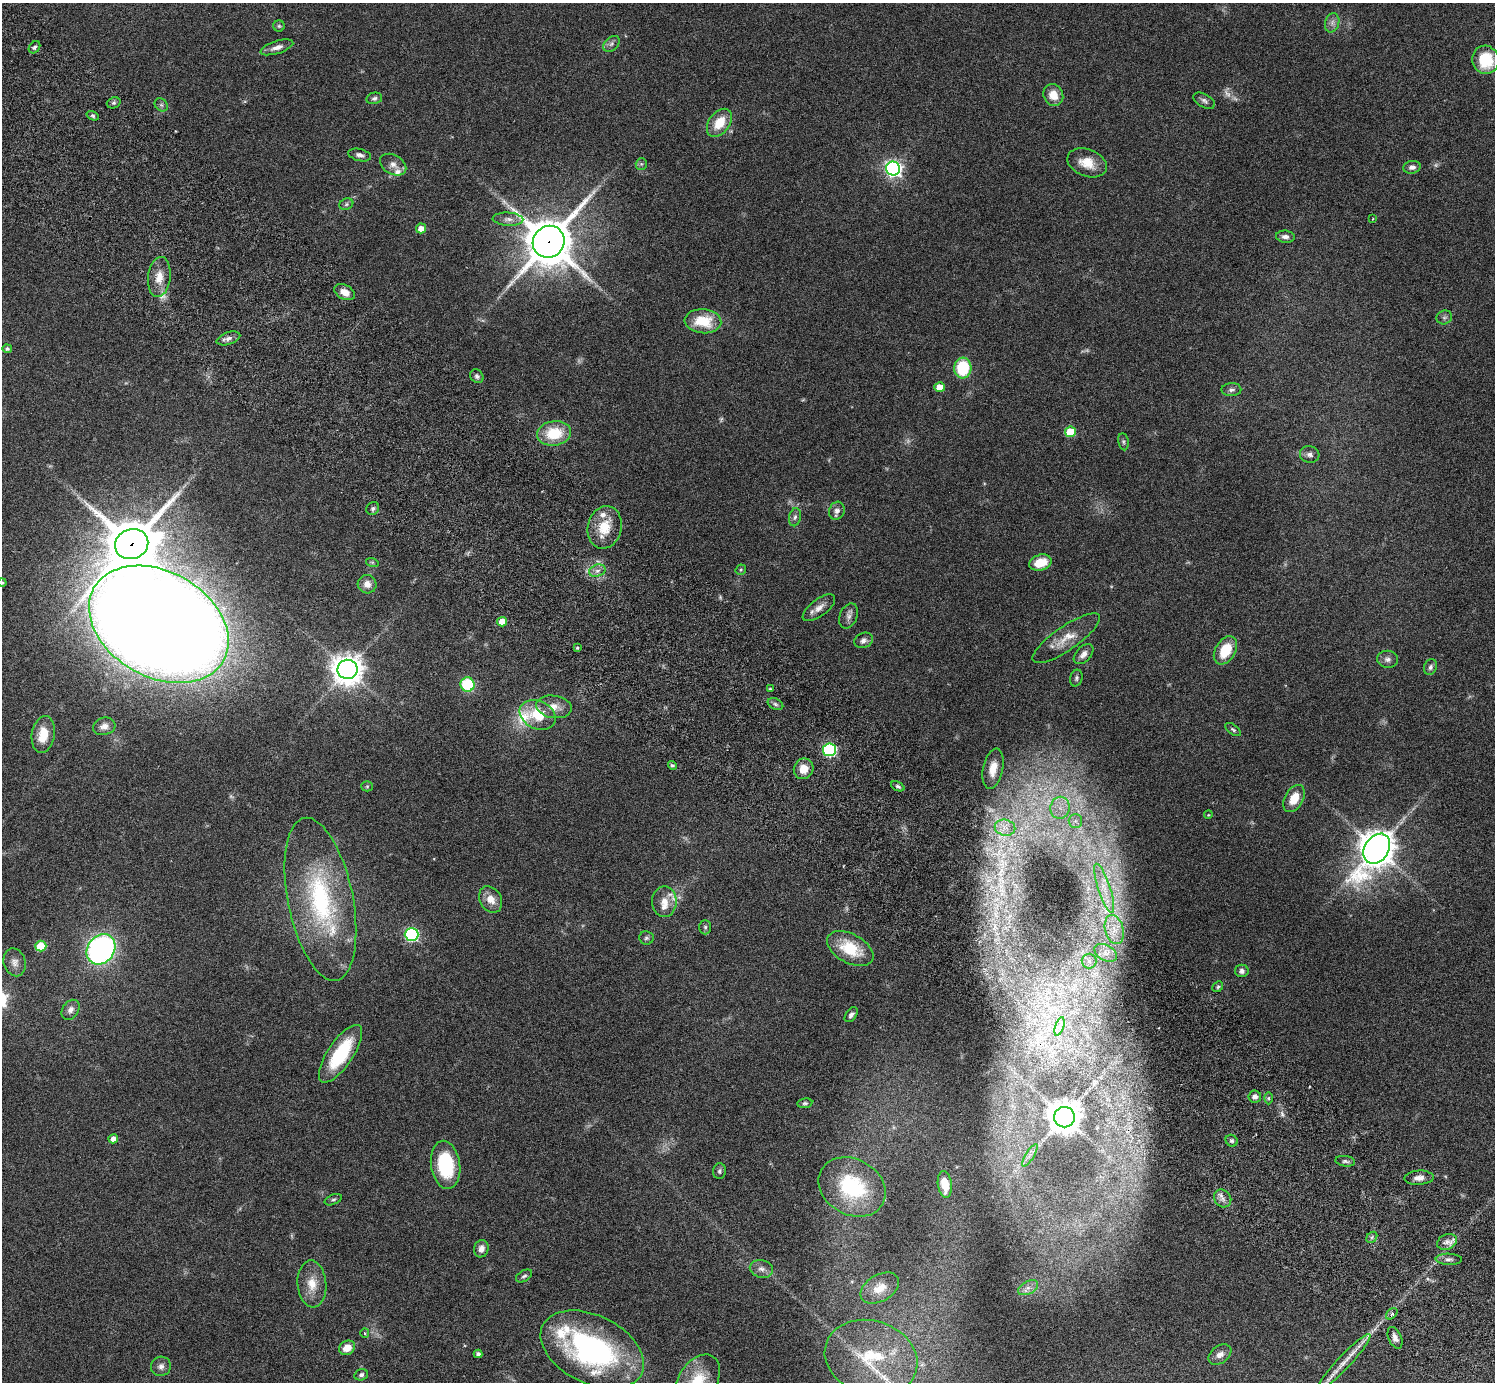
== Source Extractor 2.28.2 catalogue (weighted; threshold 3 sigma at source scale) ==
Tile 11 of 4 x 4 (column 3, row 3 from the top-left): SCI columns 3032-4524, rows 1726-3105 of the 6059 x 6069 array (HDU 1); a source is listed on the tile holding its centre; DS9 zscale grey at full resolution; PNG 1497 x 1384 px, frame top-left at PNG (2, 3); each listed source drawn as its Kron ellipse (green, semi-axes under 4 px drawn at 4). Shown black and unused: <1% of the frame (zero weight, under 3 of 6 exposures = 3% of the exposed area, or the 3 px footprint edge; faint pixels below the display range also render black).
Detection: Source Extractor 2.28.2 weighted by HDU 2 'WHT'; one run over the whole footprint, this tile lists its part. Background 0.0843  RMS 0.0046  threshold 0.0188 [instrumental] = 3 sigma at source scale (4.09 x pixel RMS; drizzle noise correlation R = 1.36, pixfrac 0.8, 0.05/0.05 arcsec/px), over >= 5 px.
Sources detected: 161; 14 too faint to see at this stretch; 1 long thin detection or spike segment (spike, bleed or trail) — neither listed nor drawn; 7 inside a brighter listed object's ellipse — not listed separately; the other 139 listed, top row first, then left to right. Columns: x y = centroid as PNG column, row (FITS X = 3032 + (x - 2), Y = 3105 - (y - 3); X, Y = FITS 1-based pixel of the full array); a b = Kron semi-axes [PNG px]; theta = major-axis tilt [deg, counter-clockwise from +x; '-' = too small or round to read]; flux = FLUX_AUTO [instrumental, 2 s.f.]
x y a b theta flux
1332 23 10 7 75 1.9
279 26 6 5 - 0.68
612 44 9 6 42 1.4
34 47 6 5 - 0.96
277 47 17 6 18 2.8
1486 60 14 13 - 17
1053 95 11 9 -61 5.8
374 98 8 5 13 1.1
1204 101 12 6 -28 1.5
114 103 7 5 20 0.9
161 105 7 6 - 0.96
93 116 6 4 -20 0.71
719 123 16 10 53 9.2
360 155 11 6 -14 1.6
1087 163 20 13 -21 7.6
641 164 6 5 - 0.74
393 165 14 9 -29 2.9
1412 167 9 6 9 2.1
893 169 7 7 - 150
346 204 7 5 23 0.93
508 219 15 6 -3 2.3
1373 219 3 2 - 0.36
421 228 5 5 - 3.5
1285 237 9 6 -7 1.8
549 242 16 15 - 1800
159 277 20 11 83 6.1
345 292 11 7 -28 4.1
1444 317 8 7 - 1.2
703 321 18 12 -5 13
228 338 12 6 18 1.9
7 349 5 4 - 0.84
963 368 10 8 86 21
477 376 7 6 - 1.2
940 387 5 5 - 5.3
1231 390 10 6 2 1.4
1070 432 5 5 - 15
554 433 17 12 7 15
1123 442 8 5 -80 0.9
1310 454 10 8 -15 1.9
373 508 7 6 - 1
837 511 9 7 71 2.2
795 517 9 6 79 1.2
605 527 21 17 76 11
132 544 17 15 22 2000
372 562 6 4 -18 0.63
1040 563 11 8 17 8.7
741 570 5 5 - 0.57
597 571 8 6 17 1.7
2 583 4 3 - 0.5
367 584 9 9 - 3.2
819 608 19 8 37 3.5
849 616 13 8 66 2
502 622 5 4 - 4.7
159 624 74 53 -29 2500
1066 638 40 12 35 8.2
864 640 9 7 25 1.6
577 648 4 3 - 0.5
1225 650 15 10 58 13
1084 654 12 7 46 2.5
1387 659 10 8 -9 1.9
1430 667 8 6 67 1.3
348 669 10 9 - 620
1076 678 8 6 74 1
468 684 7 7 - 24
770 689 4 4 - 0.49
775 704 8 5 -27 1.1
554 707 18 11 -9 4.9
538 715 19 14 -25 13
104 726 11 8 14 2.4
1233 730 9 4 -37 0.82
43 734 19 11 81 8.8
830 750 6 6 - 57
672 765 4 4 - 0.87
804 769 10 9 - 5.7
993 769 20 10 78 5.9
367 786 5 5 - 0.56
898 786 7 4 -25 0.92
1294 798 15 9 61 7.2
1060 808 11 9 77 4.7
1208 815 4 3 - 0.33
1075 821 7 6 - 1.7
1005 828 10 8 -14 3.9
1377 849 16 12 56 790
1104 888 26 6 -72 5.7
320 899 83 32 -79 65
491 899 14 10 -59 4.9
664 902 15 12 88 4.9
705 927 7 6 - 0.91
1114 930 15 9 -75 6.1
412 934 7 6 - 65
646 938 7 6 - 0.97
41 946 5 5 - 14
850 948 25 14 -29 16
101 949 16 13 52 120
1106 953 12 7 -28 3.6
1089 961 7 7 - 1.8
15 962 14 11 -74 2.9
1242 971 7 6 - 1.6
1218 987 6 4 45 0.7
70 1010 11 8 57 2
851 1015 8 5 53 1.4
1060 1026 9 4 71 2
341 1054 34 12 56 26
1255 1097 6 6 - 1.8
1268 1098 6 4 -90 0.64
805 1103 7 5 9 0.82
1064 1117 10 10 - 860
113 1139 5 4 - 2.6
1232 1141 6 5 - 0.88
1030 1155 13 3 59 1.4
1345 1161 10 5 -6 1.1
446 1165 24 14 -82 25
719 1171 8 6 88 0.99
1419 1178 14 7 3 2.9
945 1184 13 7 -82 9
852 1187 35 28 -30 35
1223 1198 9 8 - 2.2
333 1200 9 5 22 0.81
1372 1237 6 4 47 0.86
1447 1242 10 7 25 2.4
481 1249 9 7 72 2.5
1449 1259 13 5 -2 1.6
761 1269 12 8 -13 2.2
524 1276 9 5 30 0.96
312 1284 23 14 -85 7.7
880 1288 21 13 30 6.8
1028 1288 11 6 28 2
1392 1314 6 4 43 0.92
365 1333 5 4 - 0.53
1395 1338 11 6 -67 2.3
347 1348 8 7 - 5.2
592 1350 55 34 -26 92
478 1354 4 4 - 1
1220 1354 12 8 36 2.6
871 1358 47 37 -18 31
1344 1362 37 6 47 6.5
161 1366 10 9 - 2.2
361 1375 7 5 16 1.1
698 1380 28 18 55 14
Overlapping masked pixels (flux is a lower limit): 3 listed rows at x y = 549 242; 132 544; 159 624
Isophote crosses this tile's border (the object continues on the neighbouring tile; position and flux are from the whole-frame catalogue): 2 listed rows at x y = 2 583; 698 1380